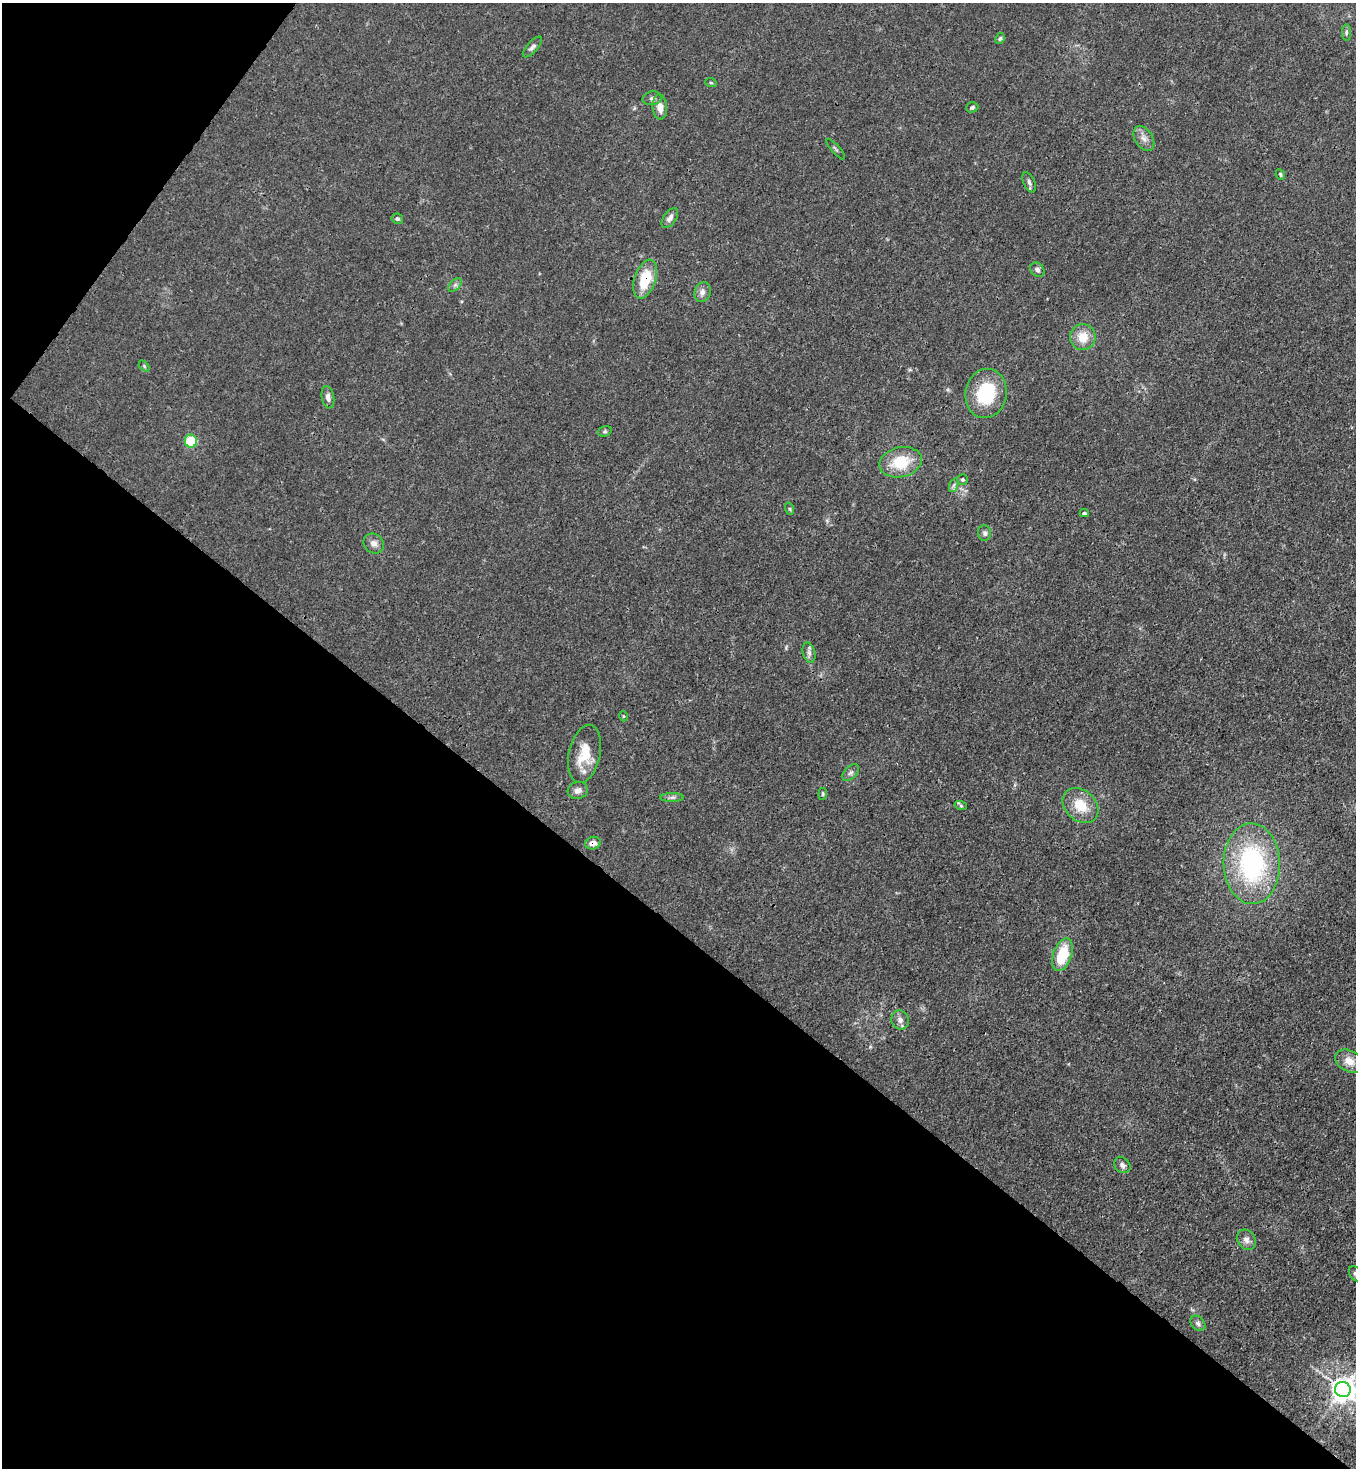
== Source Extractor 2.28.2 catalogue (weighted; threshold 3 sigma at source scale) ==
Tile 9 of 4 x 4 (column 1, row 3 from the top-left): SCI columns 226-1579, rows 1525-2990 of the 6005 x 5983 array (HDU 1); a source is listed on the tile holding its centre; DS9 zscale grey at full resolution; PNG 1358 x 1470 px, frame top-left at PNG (2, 3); each listed source drawn as its Kron ellipse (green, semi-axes under 4 px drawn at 4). Shown black and unused: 40% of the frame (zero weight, under 3 of 4 exposures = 7% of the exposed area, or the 3 px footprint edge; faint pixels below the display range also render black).
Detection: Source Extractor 2.28.2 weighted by HDU 2 'WHT'; one run over the whole footprint, this tile lists its part. Background 0.0192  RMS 0.0026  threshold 0.0117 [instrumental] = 3 sigma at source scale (4.5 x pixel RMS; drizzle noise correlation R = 1.50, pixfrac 1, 0.05/0.05 arcsec/px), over >= 5 px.
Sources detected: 49; all 49 listed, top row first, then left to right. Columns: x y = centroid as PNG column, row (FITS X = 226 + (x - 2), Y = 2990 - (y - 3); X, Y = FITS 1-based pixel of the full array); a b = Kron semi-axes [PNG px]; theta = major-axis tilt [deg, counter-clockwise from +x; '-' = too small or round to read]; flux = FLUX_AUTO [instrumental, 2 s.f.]
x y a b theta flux
1346 33 8 4 90 0.49
1000 38 6 4 61 0.46
532 47 13 5 48 0.9
711 83 6 3 -19 0.3
652 98 10 6 11 0.86
660 107 12 7 -85 2.4
972 107 6 5 - 0.55
1144 138 14 9 -57 1.7
836 149 13 2 -48 0.44
1280 174 6 4 -64 0.41
1029 182 11 5 -66 0.85
670 218 11 6 56 1.1
397 219 5 5 - 0.58
1037 270 8 6 -52 0.85
645 279 20 10 71 8.9
455 285 8 5 44 0.69
702 292 10 8 73 1.3
1083 337 13 12 - 4.4
144 366 6 4 -46 0.34
986 393 25 20 80 14
328 397 11 6 -79 1.2
605 431 7 5 16 0.45
191 441 6 6 - 11
901 462 21 15 13 9.1
962 479 5 5 - 0.4
954 485 7 4 71 0.57
790 509 6 4 -71 0.35
1084 513 4 3 - 0.57
985 533 8 6 -87 0.74
374 543 11 9 -41 1.5
809 653 10 6 -75 0.94
623 716 5 3 - 0.24
585 754 29 15 78 7.3
851 773 10 6 44 0.84
578 790 10 8 16 1.4
823 794 6 4 83 0.33
672 797 12 4 0 0.82
961 806 6 4 -20 0.38
1081 806 20 15 -43 6.4
593 843 8 6 14 1.8
1252 864 40 28 -89 39
1062 955 17 9 71 9.9
900 1020 9 8 - 1.3
1349 1061 15 10 -30 2.9
1122 1165 9 7 -43 1.1
1246 1240 10 9 - 1.4
1355 1274 8 6 -58 0.69
1198 1323 8 6 -47 0.78
1343 1389 8 7 - 280
Overlapping masked pixels (flux is a lower limit): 4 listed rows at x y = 645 279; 986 393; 593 843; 1343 1389
Isophote crosses this tile's border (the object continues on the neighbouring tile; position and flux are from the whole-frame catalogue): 2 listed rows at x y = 1355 1274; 1343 1389